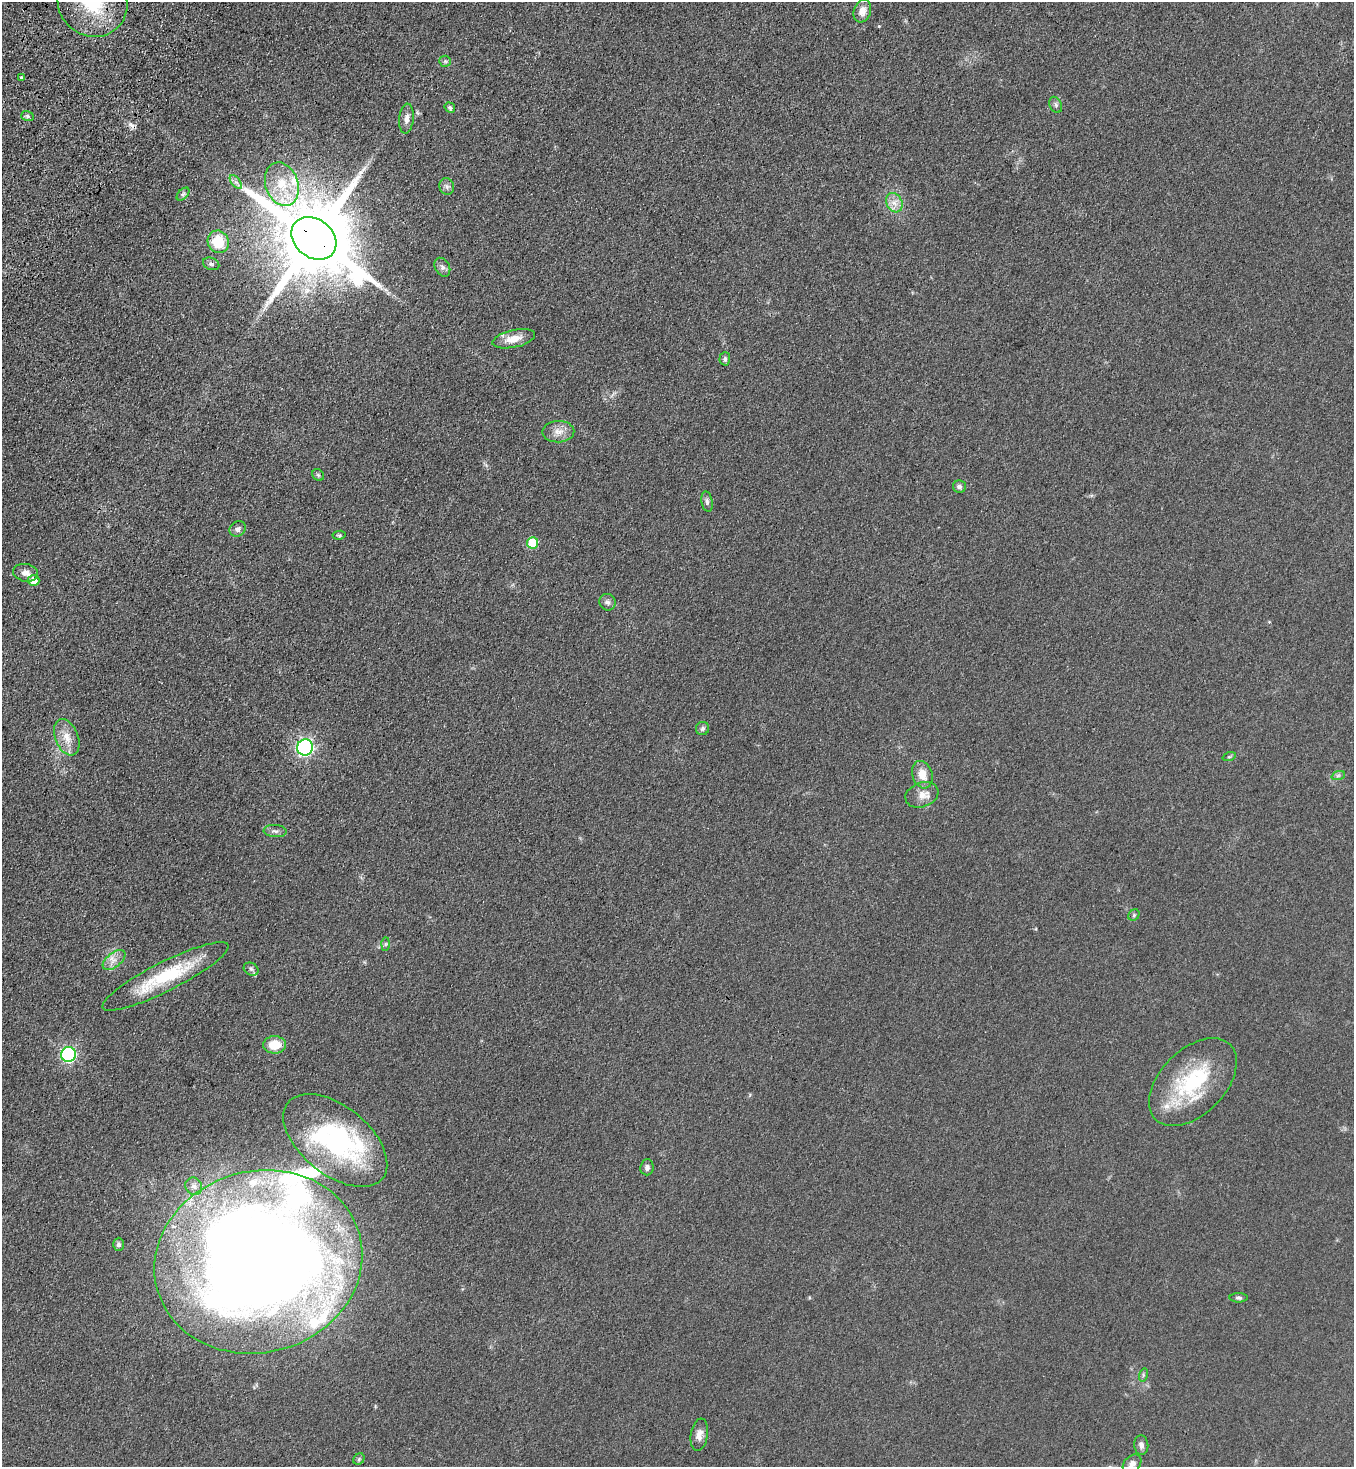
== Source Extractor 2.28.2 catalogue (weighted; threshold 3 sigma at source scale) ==
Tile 11 of 4 x 4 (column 3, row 3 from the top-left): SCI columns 2960-4311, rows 1542-3006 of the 6057 x 6013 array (HDU 1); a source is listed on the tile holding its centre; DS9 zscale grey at full resolution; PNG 1356 x 1469 px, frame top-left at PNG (2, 2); each listed source drawn as its Kron ellipse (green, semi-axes under 4 px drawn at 4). Shown black and unused: <1% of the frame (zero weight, under 3 of 4 exposures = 6% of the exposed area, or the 3 px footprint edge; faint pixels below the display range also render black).
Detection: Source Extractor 2.28.2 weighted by HDU 2 'WHT'; one run over the whole footprint, this tile lists its part. Background 0.0553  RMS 0.0075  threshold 0.0337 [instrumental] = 3 sigma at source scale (4.5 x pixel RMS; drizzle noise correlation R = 1.50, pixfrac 1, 0.05/0.05 arcsec/px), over >= 5 px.
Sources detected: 65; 1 inside a brighter object's white glare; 1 cosmic-ray / hot-pixel residue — neither listed nor drawn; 7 inside a brighter listed object's ellipse — not listed separately; the other 56 listed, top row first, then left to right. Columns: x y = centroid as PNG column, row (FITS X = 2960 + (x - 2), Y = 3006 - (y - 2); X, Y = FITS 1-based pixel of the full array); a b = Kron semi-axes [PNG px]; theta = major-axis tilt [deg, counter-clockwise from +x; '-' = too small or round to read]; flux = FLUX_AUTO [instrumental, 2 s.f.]
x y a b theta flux
93 2 36 34 -41 52
862 11 11 8 71 6.5
445 61 6 5 - 1.3
21 77 3 3 - 1.3
1056 105 8 6 -65 2
450 108 5 4 - 1.8
27 116 6 5 - 1.7
406 119 15 7 84 4.4
236 182 8 4 -52 2.1
282 184 22 16 -71 21
447 186 8 7 - 2.4
183 194 8 4 45 1.6
894 203 10 7 -63 5.3
314 238 24 19 -39 11000
218 242 11 10 - 22
211 264 8 6 -22 1.9
442 267 10 7 -61 2.9
514 339 22 8 12 11
725 359 7 5 87 1.6
558 432 16 10 1 7
318 475 6 5 - 1.2
959 487 6 6 - 2.5
707 502 10 5 -80 2.3
238 529 8 7 - 2.6
339 535 7 4 7 1.2
533 543 6 5 - 33
26 573 12 8 -11 5.1
34 581 6 5 - 9.5
608 602 8 8 - 2.8
703 728 6 6 - 2.2
67 737 19 11 -68 10
305 747 8 8 - 200
1229 757 7 4 19 1.1
922 775 14 10 -73 9.6
1338 776 7 4 19 1.4
922 795 17 12 20 7.7
275 831 11 6 -4 2.6
1134 915 6 5 - 1.2
386 944 7 4 89 1.3
114 960 13 7 38 5.3
251 969 8 6 -29 2.1
165 976 70 14 27 50
275 1045 11 8 1 16
69 1054 7 7 - 120
1193 1082 53 32 45 70
335 1140 61 34 -39 130
647 1167 8 6 84 2.3
194 1186 9 8 - 3.6
118 1244 6 5 - 1.9
258 1262 105 91 16 1400
1239 1298 9 4 -1 1.7
1143 1375 7 4 73 1.2
699 1435 16 8 81 5.4
1141 1445 10 7 -85 3.1
359 1459 6 5 - 1.2
1132 1464 10 7 43 4.5
Overlapping masked pixels (flux is a lower limit): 2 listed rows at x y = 862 11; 314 238
Isophote crosses this tile's border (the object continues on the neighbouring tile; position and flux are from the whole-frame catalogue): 2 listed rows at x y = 93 2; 1132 1464